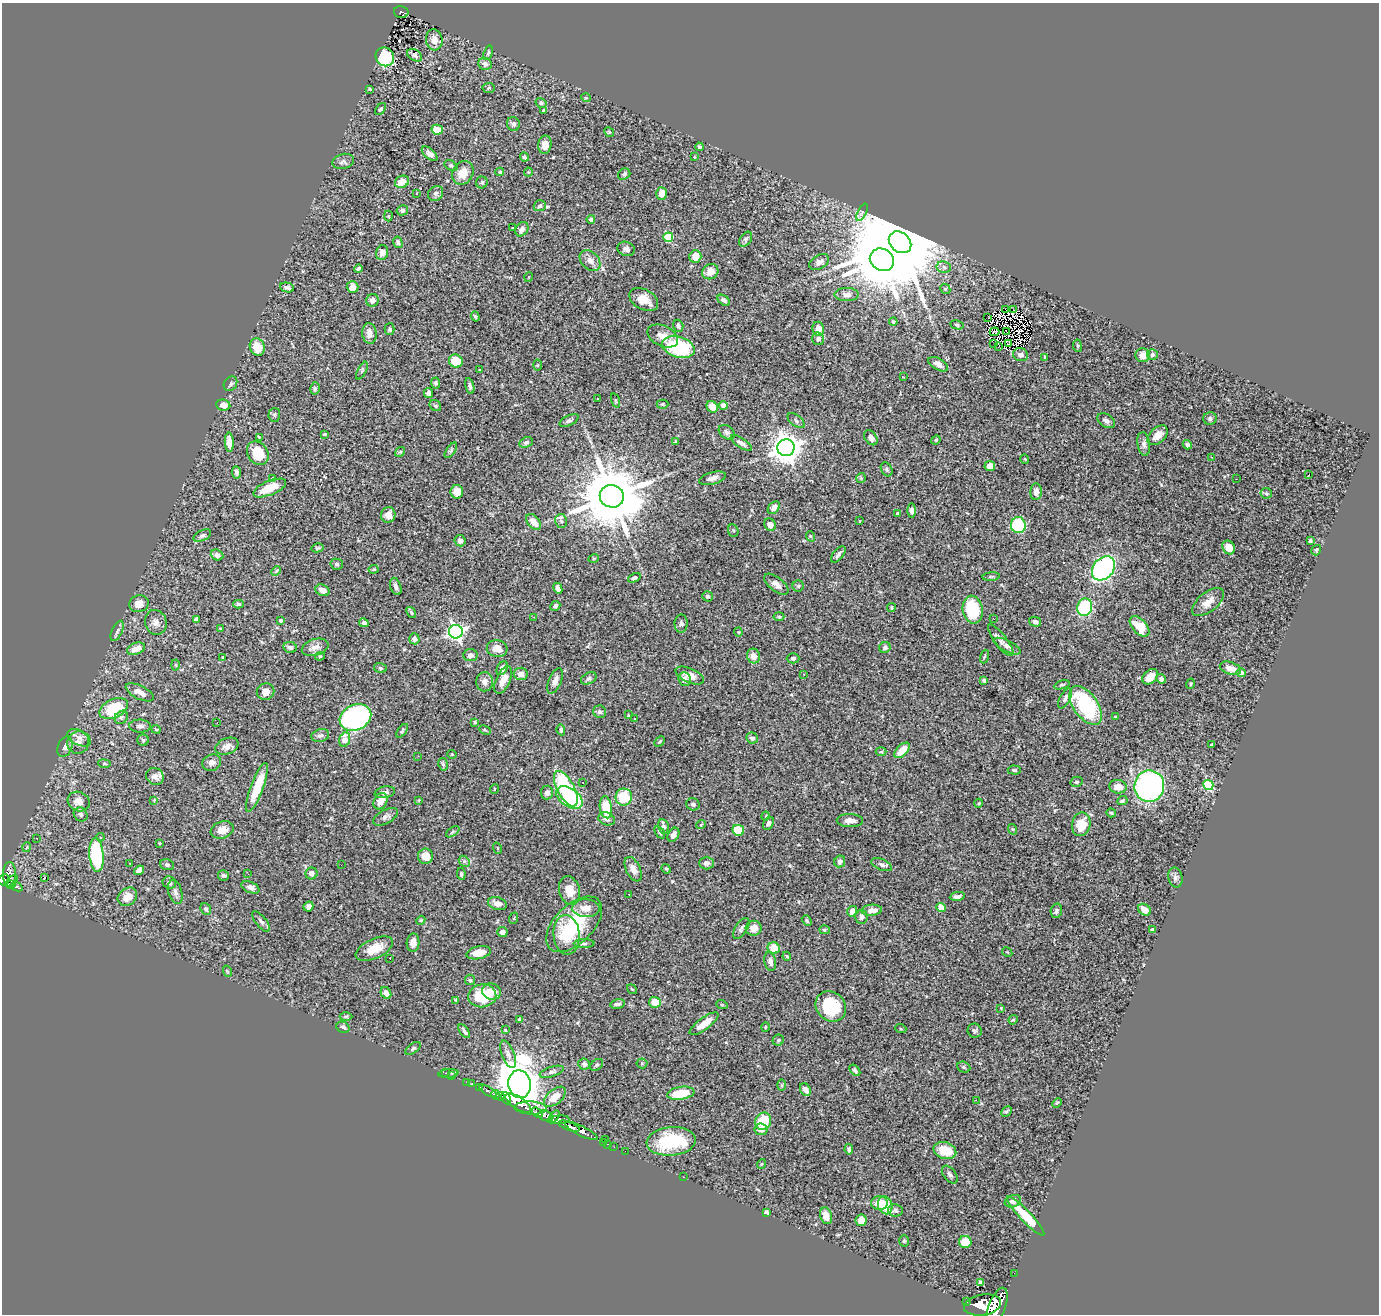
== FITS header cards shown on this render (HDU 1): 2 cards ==
NAXIS1  =                 1377
NAXIS2  =                 1312

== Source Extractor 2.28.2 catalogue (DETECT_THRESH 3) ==
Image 1377 x 1312 px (HDU 1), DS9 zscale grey, 1 PNG px = 1 image px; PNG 1381 x 1316 px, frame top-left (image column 1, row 1312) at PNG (2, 3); each listed source drawn as its Kron ellipse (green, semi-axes under 4 px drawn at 4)
Background 1.21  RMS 0.034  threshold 0.102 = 3 sigma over >= 5 px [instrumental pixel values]
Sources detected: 450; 4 with non-positive FLUX_AUTO (blend fragments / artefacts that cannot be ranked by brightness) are neither listed nor drawn; the other 446 listed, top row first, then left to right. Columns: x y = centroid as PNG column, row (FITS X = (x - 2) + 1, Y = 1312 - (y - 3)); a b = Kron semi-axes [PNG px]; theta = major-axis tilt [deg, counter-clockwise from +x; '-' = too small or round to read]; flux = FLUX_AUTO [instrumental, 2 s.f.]
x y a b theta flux
401 12 7 5 -13 67
434 40 10 8 -77 17
488 53 7 4 73 4.3
414 55 8 5 -33 6.4
385 57 9 9 - 93
485 64 7 6 - 11
489 88 6 5 - 3.5
370 89 3 3 - 2.6
586 98 5 3 - 1.9
541 103 6 4 -31 4.5
381 109 7 4 51 4
544 111 4 3 - 4.8
513 124 7 6 - 7
437 130 6 5 - 36
609 132 5 4 - 2.8
545 145 9 6 82 17
699 147 4 4 - 3.1
430 154 9 5 -41 12
524 157 5 4 - 6.3
694 157 4 2 - 1.7
343 161 11 7 15 8.4
451 166 7 4 -29 4.1
500 172 4 3 - 3
528 172 4 4 - 2.3
463 173 12 10 59 28
624 174 6 5 - 4.5
402 182 7 5 24 26
482 182 6 5 - 4.7
417 193 4 2 - 1.4
436 193 8 7 - 6.3
662 194 6 5 - 20
540 206 6 5 - 6
402 210 6 5 - 5.2
862 212 9 4 65 5.4
388 216 5 3 - 2.2
591 219 4 4 - 5.6
513 228 3 3 - 2.2
522 229 8 6 53 11
668 237 5 5 - 110
746 239 8 5 54 5.5
398 242 6 4 -76 5.5
900 242 12 9 -42 50000
626 249 9 7 -21 9.7
382 253 7 6 - 13
695 256 6 6 - 31
590 260 12 8 -45 15
882 260 12 10 -30 17000
819 262 11 7 28 11
944 267 7 6 - 7.4
358 268 4 3 - 4.1
710 272 8 7 - 24
529 277 5 3 - 1.7
287 287 7 4 -12 6.3
352 287 6 6 - 19
945 289 5 4 - 3.2
847 295 12 6 0 10
372 300 6 6 - 12
644 300 15 10 -30 30
724 300 7 4 -37 7.9
1005 309 4 2 - 67
1014 310 3 2 - 1.3
475 316 5 4 - 3.5
988 318 2 2 - 2.1
893 322 4 4 - 3.2
957 325 7 4 -12 3.2
678 326 6 5 - 6
390 329 6 5 - 4
818 329 7 5 -75 24
995 332 5 2 - 1
1006 332 4 2 - 2.9
369 333 10 7 -81 18
663 336 16 10 -25 21
818 339 6 6 - 7.4
994 343 2 2 - 3.5
1009 344 3 2 - 2.2
999 346 3 2 - 0.56
1077 346 6 3 -81 2.6
257 347 9 7 -66 42
678 347 16 10 -18 190
1021 355 8 6 -18 8.7
1143 355 7 7 - 20
1152 355 5 5 - 5.2
1045 357 4 3 - 2.9
456 361 7 6 - 51
938 364 11 5 -29 13
537 365 5 3 - 2.1
479 370 2 2 - 1.7
362 371 9 4 63 4
903 377 3 2 - 1.5
436 383 5 4 - 4.4
230 384 8 6 55 6.1
470 386 8 4 -76 6.6
315 388 6 4 75 4.1
429 393 5 4 - 9.6
598 398 3 2 - 2.8
615 400 7 3 -71 2.5
662 404 6 4 -1 2.8
223 405 7 5 -7 15
723 405 4 4 - 19
435 406 6 5 - 5
712 407 6 5 - 26
274 415 7 6 - 4
1210 418 6 6 - 5
569 421 10 5 27 5.6
796 421 10 5 -39 6.3
1106 421 10 6 -33 8.1
727 432 9 6 -39 7.1
324 434 3 3 - 1.9
1158 435 12 7 43 23
259 437 4 3 - 2.5
871 438 8 6 -53 10
936 440 5 4 - 2.8
229 442 9 4 -87 18
526 442 7 5 26 5.2
675 442 4 3 - 4
741 443 12 5 -33 8.8
1144 444 12 6 -82 11
1187 445 5 4 - 7.9
786 448 8 8 - 3400
451 450 9 4 55 5.4
400 452 5 4 - 3.1
258 453 12 10 -56 57
1211 457 3 2 - 3.6
1025 459 5 3 - 1.5
990 466 5 5 - 15
887 469 7 5 -60 4.1
236 472 6 4 -82 6.5
1309 474 3 2 - 23
272 478 4 3 - 2.2
713 478 14 6 14 12
861 478 5 5 - 2.8
1236 479 2 2 - 1.4
270 488 17 7 22 57
457 492 7 6 - 17
1036 492 8 5 87 9.9
1266 493 6 5 - 3.8
612 496 12 11 - 24000
774 508 7 5 51 14
912 511 7 4 -90 7.7
897 513 4 3 - 2.4
388 515 8 7 - 15
561 521 7 6 - 5.9
859 521 3 2 - 1.6
533 522 9 6 -48 21
770 525 6 5 - 11
1018 525 8 7 - 140
733 531 6 5 - 3.6
202 535 9 5 26 5.6
810 536 5 3 - 2.3
460 541 6 5 - 10
1310 541 4 3 - 4.5
1229 547 7 6 - 31
317 548 6 4 14 3
1316 550 5 4 - 3.4
838 554 9 5 51 7.5
217 555 6 5 - 12
594 558 5 3 - 2
337 564 6 5 - 5
1103 568 13 10 49 430
374 569 5 3 - 2.5
276 571 5 3 - 2.3
991 577 9 3 5 3.2
634 578 7 4 26 4.3
776 584 14 7 -39 14
396 586 9 5 -71 8.2
798 586 5 5 - 3.9
558 588 6 4 -64 12
322 590 7 5 -26 14
707 596 5 5 - 4.3
1208 602 19 9 38 24
139 604 10 8 17 18
238 604 5 4 - 4.3
555 606 5 4 - 5.4
891 607 4 4 - 2.6
1085 607 9 7 73 150
973 610 14 10 -80 120
411 613 6 4 -53 3.9
534 617 3 2 - 1.8
779 617 5 3 - 2.3
196 619 4 3 - 6.7
994 619 3 2 - 2.3
281 620 4 3 - 6.4
156 622 12 10 -75 14
1035 622 6 5 - 6.4
364 623 5 4 - 7
681 624 9 6 87 7.4
1139 626 12 7 -47 58
220 629 3 3 - 2.5
117 631 11 5 65 6.3
456 632 7 7 - 660
738 632 4 4 - 2.1
414 639 5 5 - 9.7
1001 640 19 6 -53 13
1007 646 15 5 -26 9.4
290 647 7 5 -13 6.9
315 647 14 8 16 14
885 647 6 5 - 6
497 648 10 8 -7 22
136 649 9 6 20 22
470 655 7 6 - 9.8
320 656 5 4 - 2.5
754 656 7 6 - 17
223 657 3 2 - 2
984 657 7 3 71 2.7
793 658 6 5 - 5.3
176 665 5 3 - 2.1
380 668 6 5 - 4.4
502 668 7 5 60 12
1230 668 11 6 -18 14
1241 673 5 4 - 13
521 674 7 6 - 13
804 674 3 3 - 4.1
690 675 15 7 -25 21
1150 677 9 6 43 22
589 678 8 5 28 5.3
684 679 7 6 - 12
1161 679 5 4 - 4.9
503 680 15 7 65 21
984 680 4 3 - 8.4
555 681 13 6 67 12
485 682 9 8 - 12
1190 684 5 3 - 2.1
1062 685 8 4 17 4
140 692 15 6 -26 18
265 692 9 8 - 12
1065 698 11 5 63 8.3
1086 705 22 12 -55 210
114 709 15 9 26 120
600 712 6 6 - 5.9
628 715 3 3 - 1.6
121 717 7 6 - 5.5
355 717 16 12 26 500
1115 717 4 3 - 2.6
635 719 3 2 - 1.2
217 722 3 2 - 2.2
475 722 3 3 - 2.5
140 726 11 6 -1 8.1
156 729 4 3 - 2.2
485 730 6 4 -26 3.2
561 730 5 3 - 3.7
402 731 8 4 55 3.6
320 735 9 6 14 7
79 738 12 7 -26 13
752 738 6 5 - 6.3
345 739 7 5 69 32
143 740 6 5 - 3.4
660 741 6 4 45 2.7
78 743 11 11 - 17
1212 745 4 3 - 6.9
227 746 12 8 22 13
65 747 10 7 70 11
902 750 9 5 45 34
881 752 5 3 - 2.6
452 754 4 4 - 2.2
418 756 3 2 - 3.1
212 763 10 8 26 12
104 764 6 3 -7 2.5
443 764 6 4 -75 4
1014 770 6 4 -4 4
155 776 9 8 - 15
1077 782 6 5 - 4.4
583 783 2 2 - 2
1208 785 5 5 - 180
1149 786 16 15 - 530
257 787 25 6 69 57
1118 787 9 7 -9 21
494 789 5 3 - 1.8
566 789 19 8 -62 250
385 792 10 5 10 6.8
547 792 7 6 - 12
569 797 15 9 -34 170
624 797 8 8 - 76
154 800 4 4 - 1.8
419 800 4 2 - 1.5
79 801 11 9 -28 19
381 801 9 6 59 21
1122 801 5 4 - 3.9
979 803 4 3 - 1.9
693 804 7 6 - 5.5
606 807 11 6 -83 76
1111 813 5 3 - 3.5
81 814 7 6 - 6.7
766 816 4 3 - 2
386 817 13 7 28 10
607 819 8 6 -20 8.4
850 821 13 6 -1 14
768 823 7 5 56 6.1
701 824 5 3 - 2
1081 824 12 9 77 46
663 826 7 5 -82 9.5
1012 829 5 3 - 2.4
222 830 12 8 19 18
738 830 6 5 - 64
453 832 7 4 34 4.1
660 832 7 3 -56 3.8
673 835 7 5 59 10
100 837 4 4 - 3.6
37 838 3 2 - 1.7
159 843 3 3 - 2.6
27 847 5 3 - 2.1
497 848 6 3 -70 2
96 855 17 7 -85 210
425 856 8 7 - 26
464 861 6 4 -46 4.6
840 861 6 5 - 6.7
130 863 3 2 - 2
707 863 7 6 - 10
167 865 7 5 -18 6.2
341 865 2 2 - 3.4
882 865 11 5 -22 7.6
633 869 13 7 -65 16
666 869 5 4 - 2.4
139 870 5 4 - 9.8
311 873 6 6 - 11
248 874 3 2 - 2
461 874 6 3 -81 3.7
10 875 13 6 -88 720
223 875 5 5 - 4.8
1175 877 10 7 -78 8.3
45 878 3 2 - 9.6
4 880 6 5 - 520
12 881 7 3 47 73
169 883 7 6 - 7.2
12 884 4 3 - 140
16 887 6 3 -23 180
250 887 9 5 -24 9.2
570 891 14 10 -73 28
175 892 12 7 -74 8.5
629 894 3 3 - 3.1
957 896 8 4 8 6.7
127 897 10 8 37 27
497 904 10 6 -19 16
308 907 5 4 - 11
941 907 5 4 - 62
586 908 14 9 -2 25
206 909 6 5 - 5.8
872 910 10 5 3 17
1144 910 7 5 -36 20
852 911 5 5 - 16
1056 911 7 5 77 5.9
861 917 7 6 - 9.4
514 918 6 4 72 2.6
421 920 5 3 - 2.1
807 920 6 4 -50 3.5
261 921 12 5 -51 8.1
574 924 34 19 44 150
741 928 12 6 56 7.4
754 928 8 7 - 22
824 930 5 4 - 3.5
1153 930 4 4 - 11
502 932 5 5 - 11
566 935 20 13 -85 52
413 943 9 6 86 16
584 943 10 4 0 5.9
774 948 6 6 - 32
374 949 20 9 25 39
1007 952 5 3 - 2.2
479 953 12 6 12 33
787 956 4 3 - 2.6
390 958 3 2 - 6.2
770 961 9 6 -78 11
227 971 6 3 -71 2.2
470 980 5 5 - 3.4
632 989 6 3 -36 2.1
492 992 9 8 - 22
386 993 6 5 - 11
482 996 14 11 7 92
456 1000 3 3 - 2.2
655 1002 6 5 - 29
617 1004 7 4 9 7.8
722 1005 6 3 -18 2.4
831 1006 16 14 -42 110
1001 1008 3 3 - 1.5
346 1016 6 4 1 3.2
519 1019 3 2 - 2.4
1013 1020 5 4 - 2.3
704 1024 17 6 37 32
343 1027 7 5 -30 6.9
765 1027 5 3 - 2.2
901 1029 5 3 - 2.1
505 1030 3 2 - 1.9
464 1031 8 3 -55 6.1
975 1031 7 6 - 5.4
778 1040 5 5 - 3.8
413 1048 9 4 38 4.9
508 1054 14 6 -69 13
642 1063 5 5 - 3
584 1064 6 5 - 7.3
597 1065 7 5 39 4.5
964 1067 7 5 -22 4.4
855 1070 7 4 -51 4.9
552 1072 12 5 17 7.2
445 1073 3 2 - 5.4
449 1073 10 3 5 4.1
452 1076 2 2 - 7.5
467 1082 2 2 - 9.4
472 1084 3 3 - 47
520 1084 14 11 -79 8100
782 1085 6 4 -89 3
480 1088 4 3 - 330
805 1090 7 5 -60 12
488 1091 10 3 -31 240
681 1093 14 6 8 91
495 1095 5 4 - 710
500 1096 4 3 - 590
555 1097 13 7 40 36
506 1098 6 4 -66 730
976 1100 2 2 - 31
518 1103 15 6 -32 3400
1057 1103 5 4 - 2.6
531 1108 16 6 -2 1300
1006 1111 6 3 44 3.2
537 1113 6 2 -36 350
546 1116 8 5 -18 510
554 1117 7 4 53 460
559 1120 10 4 4 520
763 1121 9 7 59 66
569 1126 11 4 -20 1700
761 1129 6 5 - 13
581 1131 18 5 -26 1500
606 1139 3 2 - 28
671 1141 24 14 5 130
603 1142 3 2 - 6
607 1144 3 2 - 27
614 1147 2 2 - 11
849 1149 5 3 - 4.2
625 1151 2 2 - 11
945 1151 11 8 -17 50
761 1164 5 3 - 1.9
950 1175 10 6 -52 7
684 1177 3 2 - 2.4
1013 1201 8 6 24 7
879 1203 8 7 - 36
885 1205 9 7 -74 40
895 1210 7 6 - 7.3
766 1213 4 3 - 6.9
826 1216 8 6 -72 23
1026 1216 26 5 -46 61
861 1220 6 5 - 16
904 1241 5 5 - 3.5
965 1242 6 6 - 38
1014 1273 2 2 - 9.3
981 1282 4 4 - 7.3
967 1302 3 3 - 130
983 1305 19 10 10 5900
997 1307 20 8 69 5200
At the frame edge (FLAGS 8, measured only in part): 2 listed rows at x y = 4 880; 997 1307
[4 non-positive-flux detections neither listed nor drawn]